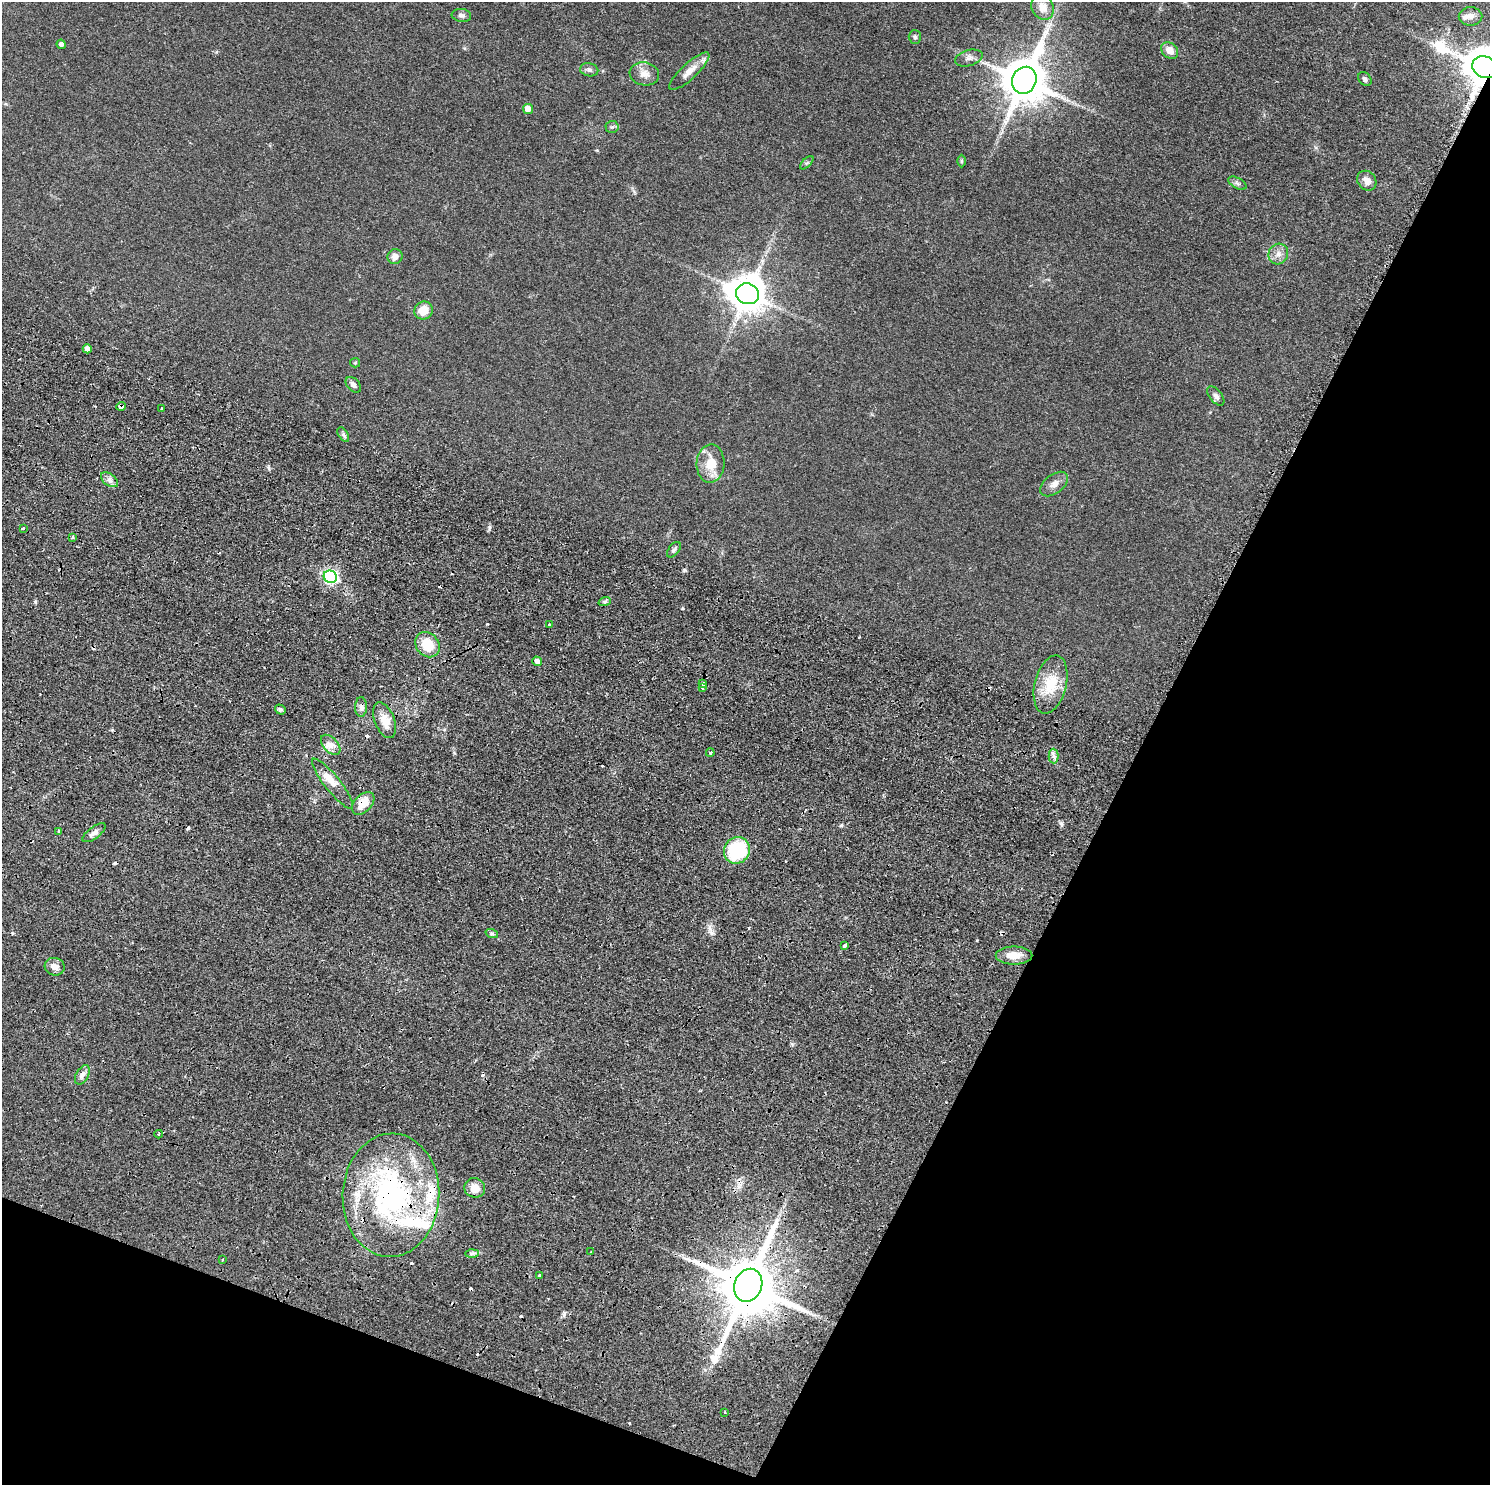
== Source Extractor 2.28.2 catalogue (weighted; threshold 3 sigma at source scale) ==
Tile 15 of 4 x 4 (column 3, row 4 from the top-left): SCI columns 3003-4490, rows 344-1826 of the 6005 x 6486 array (HDU 1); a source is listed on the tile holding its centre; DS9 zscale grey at full resolution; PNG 1492 x 1487 px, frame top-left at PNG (2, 2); each listed source drawn as its Kron ellipse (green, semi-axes under 4 px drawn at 4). Shown black and unused: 29% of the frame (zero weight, under 2 of 4 exposures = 4% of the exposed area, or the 3 px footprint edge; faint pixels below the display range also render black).
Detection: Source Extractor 2.28.2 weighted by HDU 2 'WHT'; one run over the whole footprint, this tile lists its part. Background 0.0451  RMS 0.0067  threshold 0.03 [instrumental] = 3 sigma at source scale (4.5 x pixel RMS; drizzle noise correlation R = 1.50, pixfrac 1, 0.05/0.05 arcsec/px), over >= 5 px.
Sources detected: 90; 1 inside a brighter object's white glare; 15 cosmic-ray / hot-pixel residue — neither listed nor drawn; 5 inside a brighter listed object's ellipse — not listed separately; the other 69 listed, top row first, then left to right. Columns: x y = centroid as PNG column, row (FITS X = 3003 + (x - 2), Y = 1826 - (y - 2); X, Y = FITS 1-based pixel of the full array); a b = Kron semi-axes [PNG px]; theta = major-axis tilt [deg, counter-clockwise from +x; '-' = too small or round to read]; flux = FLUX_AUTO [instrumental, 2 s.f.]
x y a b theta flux
1043 7 13 11 -62 7
461 15 9 6 -7 1.8
1471 16 12 9 0 4.3
915 37 7 6 - 1.5
61 44 5 4 - 2.2
1170 50 9 7 -45 5.8
969 58 14 8 16 3
1485 67 13 10 -24 2300
589 70 9 6 -10 1.9
689 71 26 8 43 7.2
644 74 15 11 -10 5.5
1365 79 7 6 - 1.7
1024 80 14 12 67 2700
528 109 5 5 - 6.1
612 127 6 6 - 1.2
962 161 6 4 -90 0.86
807 163 8 3 45 0.84
1367 181 10 9 - 4.4
1237 183 10 5 -27 1.6
1278 254 10 9 - 3.9
395 257 8 7 - 3.9
747 294 11 10 - 1600
424 310 9 9 - 8.9
87 349 4 4 - 3.9
355 363 5 4 - 0.66
353 385 9 6 -46 2.4
1216 396 11 6 -50 2.5
121 406 4 4 - 9.3
162 408 3 3 - 2.2
343 434 8 4 -58 1.6
710 464 19 14 87 13
109 480 10 6 -37 2.7
1054 484 16 9 37 4.4
23 528 3 3 - 0.82
72 537 3 3 - 2.3
674 550 9 5 52 1.4
330 577 6 6 - 120
605 601 6 4 20 1.3
549 625 3 3 - 2.1
427 645 13 11 -48 14
537 661 5 4 - 3.4
703 683 4 3 - 4.1
1051 684 30 16 76 19
702 688 3 3 - 1
361 707 10 6 89 2.5
280 710 6 4 -35 1.3
385 720 19 10 -69 7.3
331 745 12 7 -47 4.2
710 752 4 3 - 0.73
1054 756 7 5 -89 1.9
333 784 31 8 -51 9.8
363 803 13 8 45 11
59 831 3 3 - 2.1
94 833 14 5 37 2.8
737 850 13 12 - 43
492 934 6 4 -19 1.2
845 945 4 3 - 4.1
1014 955 18 9 0 8.4
55 967 10 8 -17 4.4
82 1075 10 6 61 2.7
159 1134 4 3 - 2.1
475 1188 10 9 - 7.5
391 1195 62 48 87 150
590 1252 2 2 - 0.45
472 1254 7 4 1 1.4
222 1260 3 2 - 0.7
539 1276 4 3 - 2.8
748 1285 17 13 68 5100
725 1412 3 2 - 0.5
Overlapping masked pixels (flux is a lower limit): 5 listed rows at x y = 1485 67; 121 406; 363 803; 391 1195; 748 1285
Isophote crosses this tile's border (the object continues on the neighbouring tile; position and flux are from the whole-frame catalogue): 1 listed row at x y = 1485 67
Unlisted compact peaks at least as high as the median listed source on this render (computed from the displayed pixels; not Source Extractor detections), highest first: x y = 487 624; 684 570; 489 527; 1061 823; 35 602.